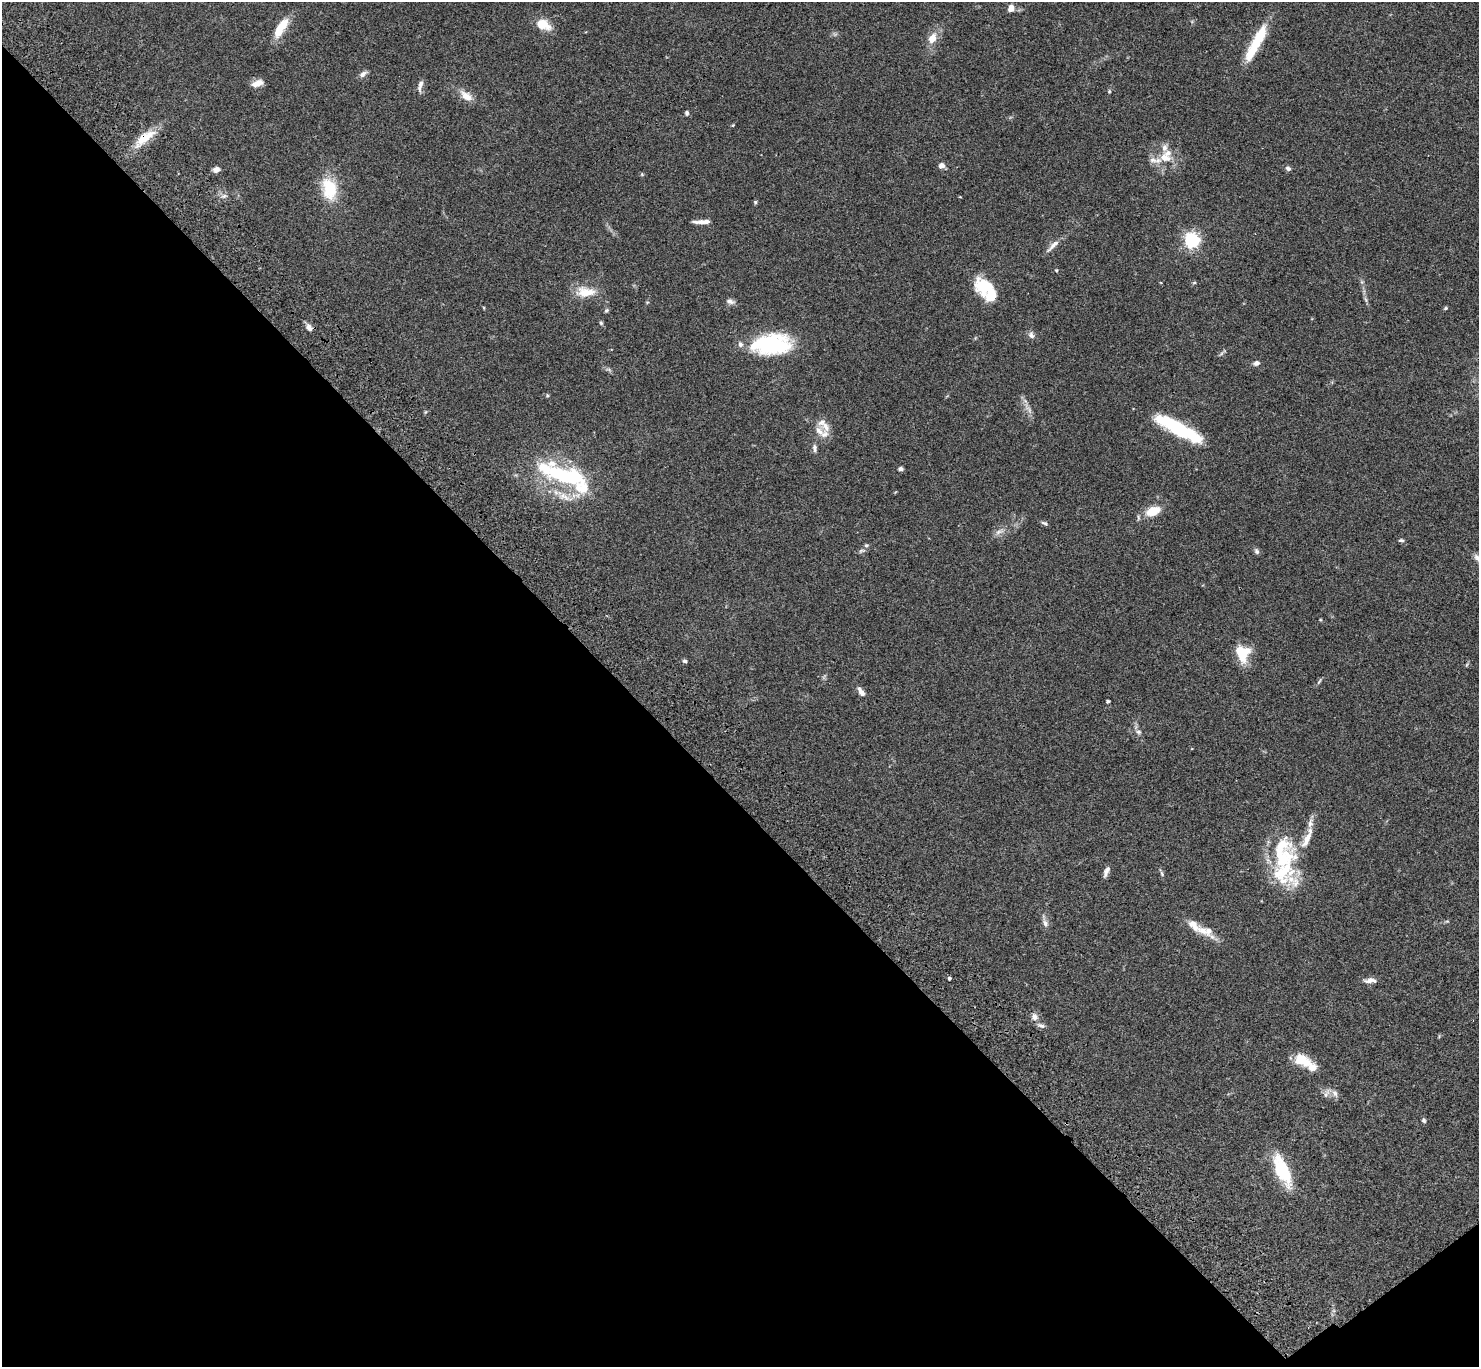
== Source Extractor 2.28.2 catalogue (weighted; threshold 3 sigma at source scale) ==
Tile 14 of 4 x 4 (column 2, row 4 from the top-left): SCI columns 1580-3056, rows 385-1749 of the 6108 x 6089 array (HDU 1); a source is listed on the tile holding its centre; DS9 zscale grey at full resolution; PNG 1481 x 1369 px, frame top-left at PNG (2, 2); no overlay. Shown black and unused: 43% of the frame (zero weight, under 3 of 4 exposures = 6% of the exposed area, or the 3 px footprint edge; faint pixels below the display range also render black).
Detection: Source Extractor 2.28.2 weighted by HDU 2 'WHT'; one run over the whole footprint, this tile lists its part. Background 0.059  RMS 0.0051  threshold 0.0231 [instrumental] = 3 sigma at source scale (4.5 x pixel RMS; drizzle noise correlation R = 1.50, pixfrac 1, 0.05/0.05 arcsec/px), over >= 5 px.
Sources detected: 101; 1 too faint to see at this stretch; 2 inside a brighter object's white glare — not listed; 22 inside a brighter listed object's ellipse — not listed separately; the other 76 listed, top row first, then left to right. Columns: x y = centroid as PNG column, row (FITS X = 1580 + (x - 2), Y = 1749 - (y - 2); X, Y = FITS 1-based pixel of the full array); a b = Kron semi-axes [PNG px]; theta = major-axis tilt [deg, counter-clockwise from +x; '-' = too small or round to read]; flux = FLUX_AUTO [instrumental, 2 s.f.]
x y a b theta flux
1011 8 9 7 83 2.9
543 24 19 11 -25 8.2
281 26 23 8 46 9.6
932 38 14 10 67 5.8
1258 39 36 13 61 16
363 74 11 6 35 1.9
257 83 14 7 17 4.2
420 86 19 6 78 2.3
1109 91 5 4 - 0.59
466 96 17 10 -37 5.4
687 113 6 5 - 0.99
733 125 5 4 - 0.42
145 138 34 11 39 12
1165 158 19 11 -19 7.2
941 165 7 6 - 2.5
1288 168 7 6 - 1.4
216 170 8 6 15 2.4
642 174 5 5 - 0.56
329 189 29 19 -77 18
224 196 8 6 21 1.5
960 197 4 3 - 0.34
755 202 5 4 - 0.73
702 222 20 4 1 3.7
1192 240 6 6 - 140
1053 245 24 6 45 3.5
1056 270 4 4 - 0.48
1362 282 7 4 -71 0.92
1194 283 6 3 2 0.54
983 287 25 18 -50 15
585 292 27 13 -2 9.7
1366 300 9 4 -71 1.1
730 301 11 6 -13 2.1
1446 308 5 4 - 0.71
607 310 6 5 - 0.84
601 323 5 5 - 0.73
309 327 10 7 -50 2.7
1031 335 10 7 -68 1.9
772 344 36 18 4 51
1221 354 9 4 48 0.97
1256 363 7 6 - 1.9
609 369 9 3 -21 0.9
547 395 5 5 - 0.71
1028 408 20 6 -53 3.1
824 425 23 12 -52 5.7
1177 427 46 15 -37 26
815 448 11 6 -82 1.6
900 469 5 4 - 1.6
565 476 59 21 -18 55
1153 511 11 7 21 12
1044 523 10 4 -24 1
999 532 15 6 26 2.5
1401 540 7 4 -1 0.82
862 551 11 5 12 1.1
1257 551 8 6 -67 1.2
1242 653 18 14 -76 13
685 661 6 5 - 0.93
1466 665 6 4 70 0.58
1319 681 10 3 58 0.8
861 691 13 6 -57 2.5
1108 701 4 3 - 1
1138 732 8 7 - 1.7
1106 871 14 5 67 2.2
1283 871 65 25 56 31
1162 874 8 4 -64 0.89
1045 922 18 6 -74 2.4
1194 925 23 11 -43 6.2
949 978 3 3 - 1.1
1370 980 17 6 2 2.7
1034 1017 9 9 - 2.7
1041 1025 12 6 -19 1.8
1439 1036 6 4 59 0.48
1312 1067 20 13 -40 6
1327 1093 17 6 56 2.2
1335 1093 11 7 -63 2.1
1424 1120 7 5 -73 0.94
1282 1171 32 12 -66 28
Overlapping masked pixels (flux is a lower limit): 1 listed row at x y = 145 138